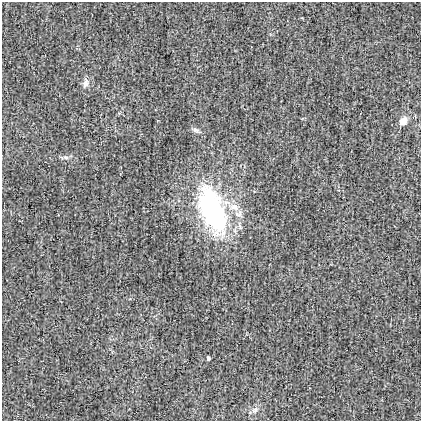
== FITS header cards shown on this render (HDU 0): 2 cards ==
NAXIS1  =                  419
NAXIS2  =                  419

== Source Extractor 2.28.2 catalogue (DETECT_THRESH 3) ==
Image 419 x 419 px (HDU 0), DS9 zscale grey, 1 PNG px = 1 image px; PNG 423 x 423 px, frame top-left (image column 1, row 419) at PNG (2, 2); no overlay
Background 4.64e-06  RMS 0.024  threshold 0.0712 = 3 sigma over >= 5 px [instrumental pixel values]
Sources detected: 8; all 8 listed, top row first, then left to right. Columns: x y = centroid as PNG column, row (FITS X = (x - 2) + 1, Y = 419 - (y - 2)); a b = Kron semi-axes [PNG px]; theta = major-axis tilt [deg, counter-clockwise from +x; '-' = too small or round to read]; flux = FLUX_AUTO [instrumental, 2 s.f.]
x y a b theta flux
86 83 15 8 77 8.7
403 121 9 8 - 13
196 130 11 5 -27 5.1
66 157 8 5 -18 4.2
234 207 16 10 -16 19
212 210 49 23 -69 310
208 358 4 3 - 2.8
255 410 10 8 50 7